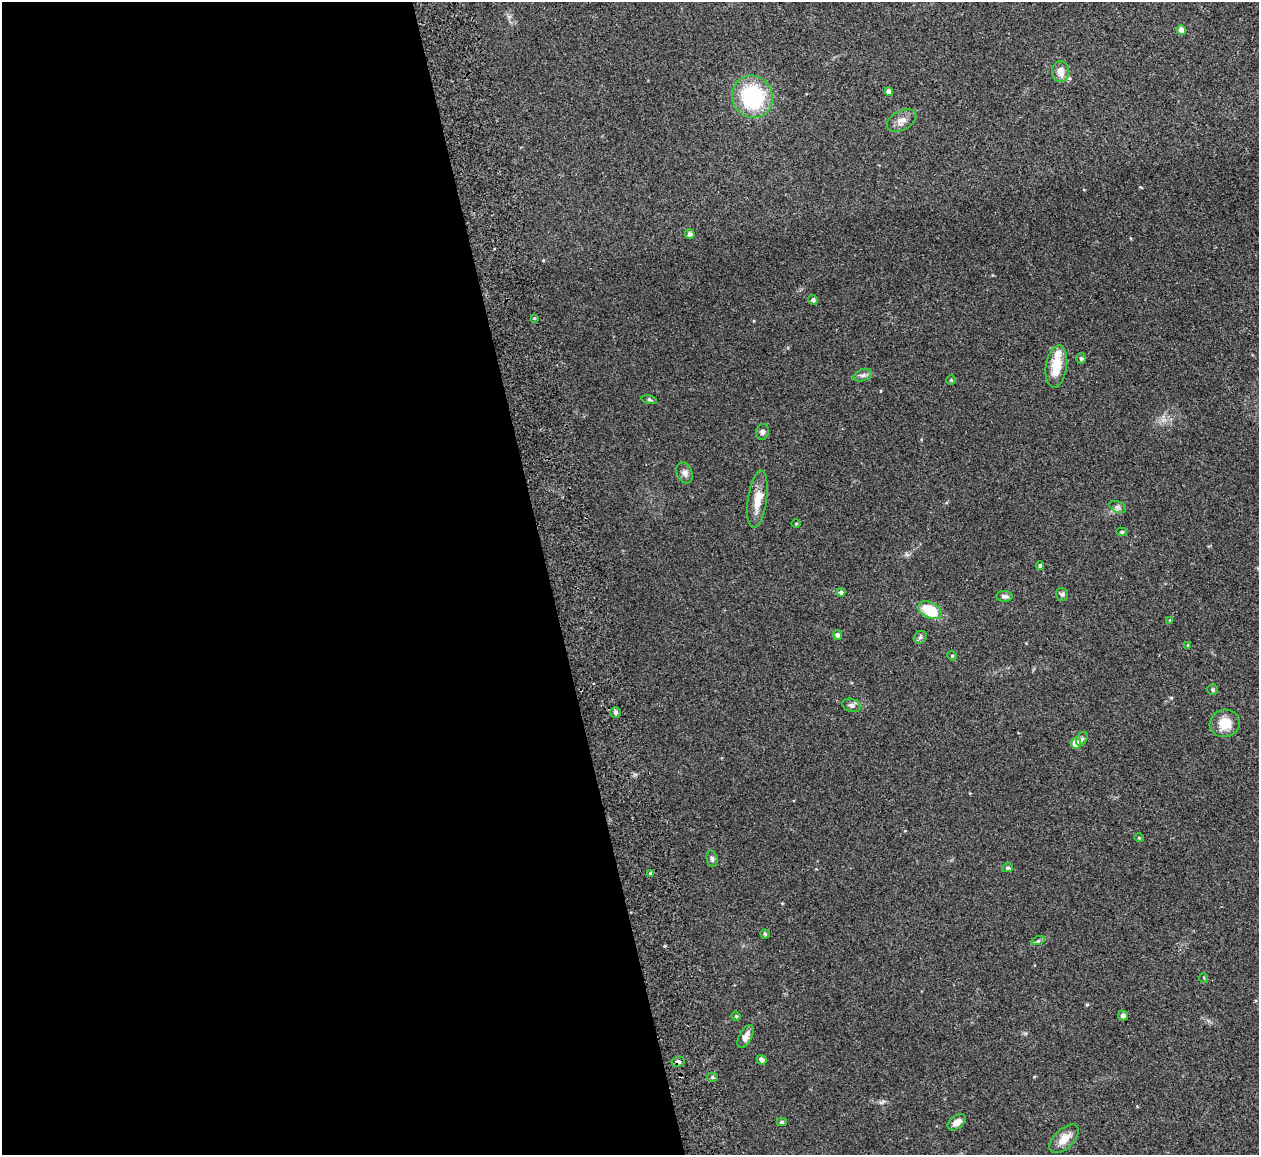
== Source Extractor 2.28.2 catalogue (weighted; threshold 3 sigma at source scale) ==
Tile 9 of 4 x 4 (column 1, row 3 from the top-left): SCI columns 1-1257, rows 1299-2451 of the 5086 x 5028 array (HDU 1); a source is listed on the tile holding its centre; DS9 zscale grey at full resolution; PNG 1261 x 1157 px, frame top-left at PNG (2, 2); each listed source drawn as its Kron ellipse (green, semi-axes under 4 px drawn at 4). Shown black and unused: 44% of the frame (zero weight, under 2 of 3 exposures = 3% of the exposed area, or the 3 px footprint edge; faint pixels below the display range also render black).
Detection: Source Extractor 2.28.2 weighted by HDU 2 'WHT'; one run over the whole footprint, this tile lists its part. Background 0.0754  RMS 0.0089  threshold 0.0402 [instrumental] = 3 sigma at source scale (4.5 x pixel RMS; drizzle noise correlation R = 1.50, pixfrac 1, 0.05/0.05 arcsec/px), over >= 5 px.
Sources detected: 52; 1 inside a brighter listed object's ellipse — not listed separately; the other 51 listed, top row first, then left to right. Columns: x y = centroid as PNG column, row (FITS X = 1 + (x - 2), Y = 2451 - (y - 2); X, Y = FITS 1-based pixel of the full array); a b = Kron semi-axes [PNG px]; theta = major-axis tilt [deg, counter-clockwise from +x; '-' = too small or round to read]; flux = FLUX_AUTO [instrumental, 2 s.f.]
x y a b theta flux
1181 30 4 4 - 7.8
1060 72 10 8 -88 8.5
889 92 4 4 - 4.9
752 97 21 20 - 79
902 120 16 9 28 6.3
690 234 5 5 - 2.4
813 300 5 4 - 2.1
534 318 3 3 - 0.87
1081 358 5 4 - 1.6
1056 367 21 10 81 20
863 375 9 6 18 2.6
951 380 4 4 - 0.87
649 400 8 4 -9 1.3
762 432 8 6 75 2.5
685 473 11 7 -68 3.9
757 499 29 9 82 14
1118 507 8 5 -24 2.2
796 524 5 3 - 0.8
1122 532 5 4 - 1.5
1040 566 4 3 - 1.3
841 592 4 4 - 2.2
1062 594 6 6 - 1.9
1004 596 8 5 -1 2.5
930 610 12 8 -27 30
1170 620 4 3 - 0.75
838 635 5 4 - 2.4
920 637 7 5 45 1.8
1188 645 4 4 - 0.91
952 656 5 4 - 1.2
1212 690 5 5 - 1.4
852 705 9 6 -19 2.7
616 712 5 5 - 2.2
1225 723 15 13 16 14
1082 739 7 5 61 1.9
1076 743 5 5 - 17
1139 838 4 4 - 0.92
712 859 8 5 -79 2
1007 868 5 4 - 1.5
650 873 3 3 - 1.7
765 934 4 4 - 1.2
1038 941 7 4 19 1.5
1204 978 5 3 - 0.76
1123 1015 5 5 - 3.5
736 1016 4 4 - 0.97
746 1037 12 6 62 5.6
762 1060 5 4 - 4.1
678 1062 6 5 - 2.6
712 1077 5 4 - 1.5
782 1122 5 4 - 1.7
957 1122 10 6 37 5.6
1064 1139 18 9 44 11
Overlapping masked pixels (flux is a lower limit): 1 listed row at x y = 678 1062